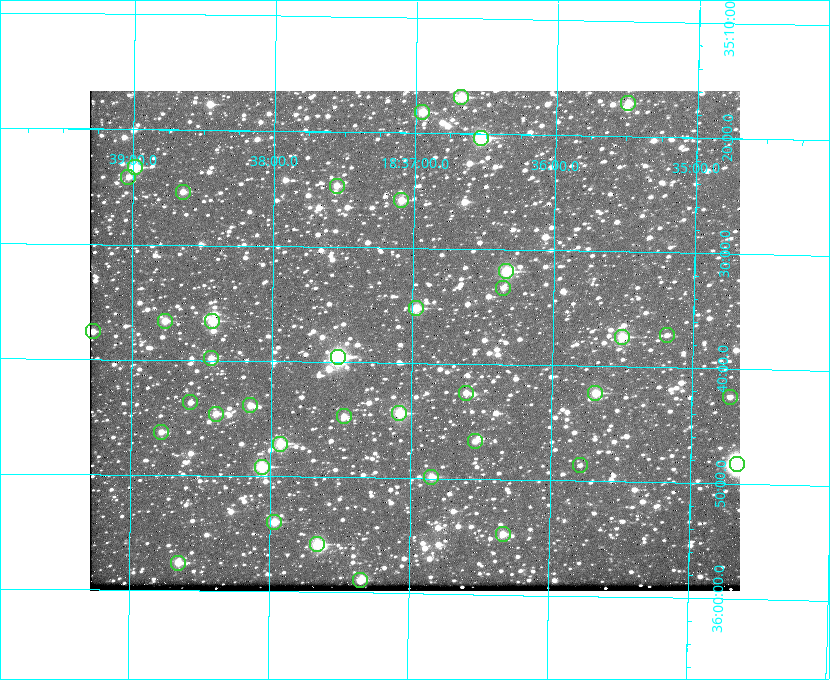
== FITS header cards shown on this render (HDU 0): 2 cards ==
NAXIS1  =                  650 / Width of table row in bytes
NAXIS2  =                  500 / Number of rows in table

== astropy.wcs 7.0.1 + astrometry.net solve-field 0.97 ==
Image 650 x 500 px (HDU 0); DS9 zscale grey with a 90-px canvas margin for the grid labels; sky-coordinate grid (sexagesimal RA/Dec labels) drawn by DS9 from the SOLVED WCS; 39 Tycho-2 reference stars matched to detected sources circled (green)
Header WCS: none
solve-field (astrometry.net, Tycho-2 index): SOLVED blind (the file carries no WCS)
Solved WCS: RA---TAN-SIP/DEC--TAN-SIP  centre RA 18:36:59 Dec +35:38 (279.25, +35.63 deg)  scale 5.21 arcsec/px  FOV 56.5' x 43.4'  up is +179 deg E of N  parity flipped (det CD > 0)
(file carries no celestial WCS; the grid is the blind solution)
Tycho-2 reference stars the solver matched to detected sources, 39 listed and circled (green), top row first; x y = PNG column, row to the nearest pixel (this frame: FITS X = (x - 90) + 1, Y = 500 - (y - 91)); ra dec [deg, ICRS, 3 dp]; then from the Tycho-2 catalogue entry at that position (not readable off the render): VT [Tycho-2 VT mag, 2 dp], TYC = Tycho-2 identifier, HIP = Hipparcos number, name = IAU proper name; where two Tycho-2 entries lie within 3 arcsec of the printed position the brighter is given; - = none
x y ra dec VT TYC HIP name
461 97 279.169 +35.281 10.53 2645-756-1 - -
628 103 278.873 +35.286 11.83 2632-1249-1 - -
422 112 279.238 +35.303 11.12 2645-808-1 - -
481 138 279.134 +35.339 9.91 2645-980-1 - -
135 167 279.747 +35.388 10.29 2645-648-1 - -
128 177 279.758 +35.402 11.51 2645-674-1 - -
337 186 279.388 +35.411 11.24 2645-612-1 - -
183 192 279.661 +35.423 11.63 2645-537-1 - -
401 200 279.273 +35.431 11.09 2645-464-1 - -
506 271 279.085 +35.532 9.84 2645-710-1 - -
503 288 279.089 +35.556 12.25 2645-664-1 - -
416 308 279.243 +35.587 11.11 2645-606-1 - -
165 321 279.691 +35.610 11.17 2645-563-1 - -
212 321 279.606 +35.610 10.50 2645-565-1 - -
93 331 279.819 +35.626 11.93 2649-62-1 - -
667 335 278.797 +35.620 11.98 2632-1285-1 - -
622 337 278.877 +35.623 10.37 2632-1282-1 - -
338 357 279.382 +35.660 8.88 2649-136-1 91311 -
211 358 279.608 +35.663 11.57 2649-139-1 - -
466 393 279.153 +35.708 11.59 2649-53-1 - -
595 393 278.922 +35.705 10.37 2636-96-1 - -
730 397 278.683 +35.707 11.93 2636-92-1 - -
190 402 279.644 +35.727 11.73 2649-34-1 - -
250 405 279.537 +35.731 11.00 2649-31-1 - -
399 413 279.271 +35.739 10.27 2649-22-1 - -
216 414 279.598 +35.743 11.39 2649-19-1 - -
344 416 279.370 +35.745 11.39 2649-20-1 - -
161 432 279.695 +35.771 11.56 2649-1228-1 - -
475 441 279.136 +35.778 11.49 2649-1247-1 - -
280 444 279.483 +35.786 9.96 2649-1276-1 - -
737 464 278.667 +35.805 7.78 2636-68-1 91080 -
580 465 278.947 +35.810 12.41 2636-73-1 - -
262 467 279.516 +35.819 10.07 2649-1464-1 - -
431 477 279.212 +35.831 10.99 2649-1529-1 - -
274 522 279.492 +35.899 10.86 2649-1492-1 - -
503 534 279.083 +35.912 11.42 2649-1448-1 - -
317 544 279.414 +35.931 10.32 2649-1381-1 - -
178 563 279.662 +35.960 11.12 2649-1270-1 - -
360 580 279.337 +35.982 10.50 2649-1232-1 - -